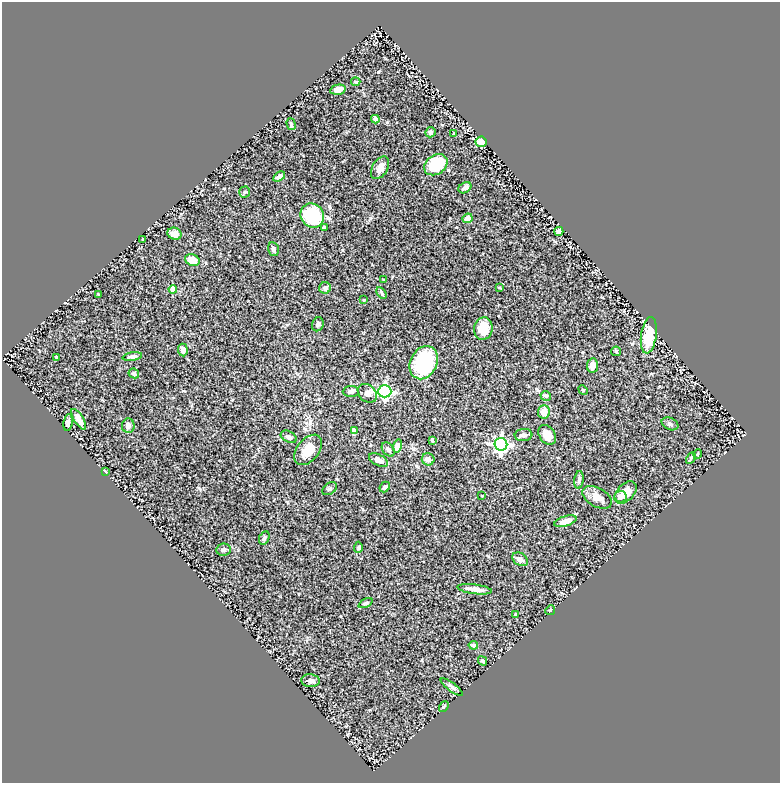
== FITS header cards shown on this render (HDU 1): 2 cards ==
NAXIS1  =                  778
NAXIS2  =                  781

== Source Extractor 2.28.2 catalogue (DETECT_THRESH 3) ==
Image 778 x 781 px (HDU 1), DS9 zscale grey, 1 PNG px = 1 image px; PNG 782 x 785 px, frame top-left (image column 1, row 781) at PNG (2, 2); each listed source drawn as its Kron ellipse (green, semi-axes under 4 px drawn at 4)
Background 0.842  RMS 0.03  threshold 0.0894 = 3 sigma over >= 5 px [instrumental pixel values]
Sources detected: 82; all 82 listed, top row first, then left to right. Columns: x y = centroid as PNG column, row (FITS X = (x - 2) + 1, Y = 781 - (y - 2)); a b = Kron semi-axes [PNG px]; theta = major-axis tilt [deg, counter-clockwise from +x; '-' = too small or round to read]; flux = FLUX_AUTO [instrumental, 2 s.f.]
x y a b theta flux
356 82 5 3 - 2.5
338 90 8 5 11 11
375 119 4 4 - 18
291 124 6 4 -75 3.3
430 132 5 5 - 5.9
454 134 3 3 - 2.3
481 142 5 5 - 27
436 165 12 9 36 76
380 168 12 7 58 13
279 177 7 4 34 6.4
465 188 7 5 34 6.8
245 192 5 5 - 3
312 216 12 11 - 110
468 218 5 4 - 15
324 227 4 3 - 2.5
559 231 4 4 - 9.8
174 234 7 6 - 13
142 239 3 2 - 1.2
273 249 7 5 -76 4.9
192 260 7 5 -22 26
384 280 4 3 - 1.6
325 288 6 5 - 8.2
500 288 3 2 - 1.6
173 289 4 4 - 31
381 293 6 3 -55 3.3
98 294 3 2 - 1.8
364 300 3 2 - 1.5
318 324 7 6 - 5.4
483 328 11 9 81 35
649 335 18 7 82 72
183 350 6 4 -85 9.5
616 351 5 4 - 2.3
56 357 4 3 - 1.9
132 357 10 4 9 6.6
424 363 17 13 64 150
593 366 7 5 82 11
134 373 5 4 - 4
583 390 5 4 - 2
351 391 8 5 4 5.5
385 391 6 6 - 380
367 393 11 8 -43 9.8
546 396 5 4 - 3.5
544 412 7 6 - 18
79 419 12 4 -58 17
68 422 8 4 80 4.7
670 424 9 6 -25 5.4
128 426 7 6 - 7.6
354 430 4 3 - 11
524 435 9 6 6 7.4
547 435 11 7 -58 21
289 437 8 5 -29 6.4
432 440 4 3 - 2.7
501 444 6 6 - 490
397 446 7 4 74 20
388 449 8 5 -54 6.5
308 450 17 11 51 35
698 454 5 3 - 1.6
691 458 6 4 61 2.8
428 459 6 6 - 7.5
378 460 10 5 -26 12
105 472 4 2 - 2.4
579 480 9 4 83 4.7
385 487 6 4 47 4.5
330 489 8 5 38 4.2
625 492 13 8 45 27
482 496 3 2 - 1.5
597 497 16 9 -29 19
620 497 6 6 - 6.1
565 521 11 5 17 17
264 538 7 5 65 4.4
358 547 6 4 89 2.7
223 550 7 6 - 5
520 559 8 6 -34 9.3
475 589 17 4 -7 14
366 603 7 4 26 3.2
550 610 5 4 - 2.2
515 615 4 4 - 3.8
473 645 4 4 - 4.5
482 661 5 4 - 3.6
310 681 9 6 -3 8.1
452 687 13 4 -37 5.7
444 707 6 4 53 2.7